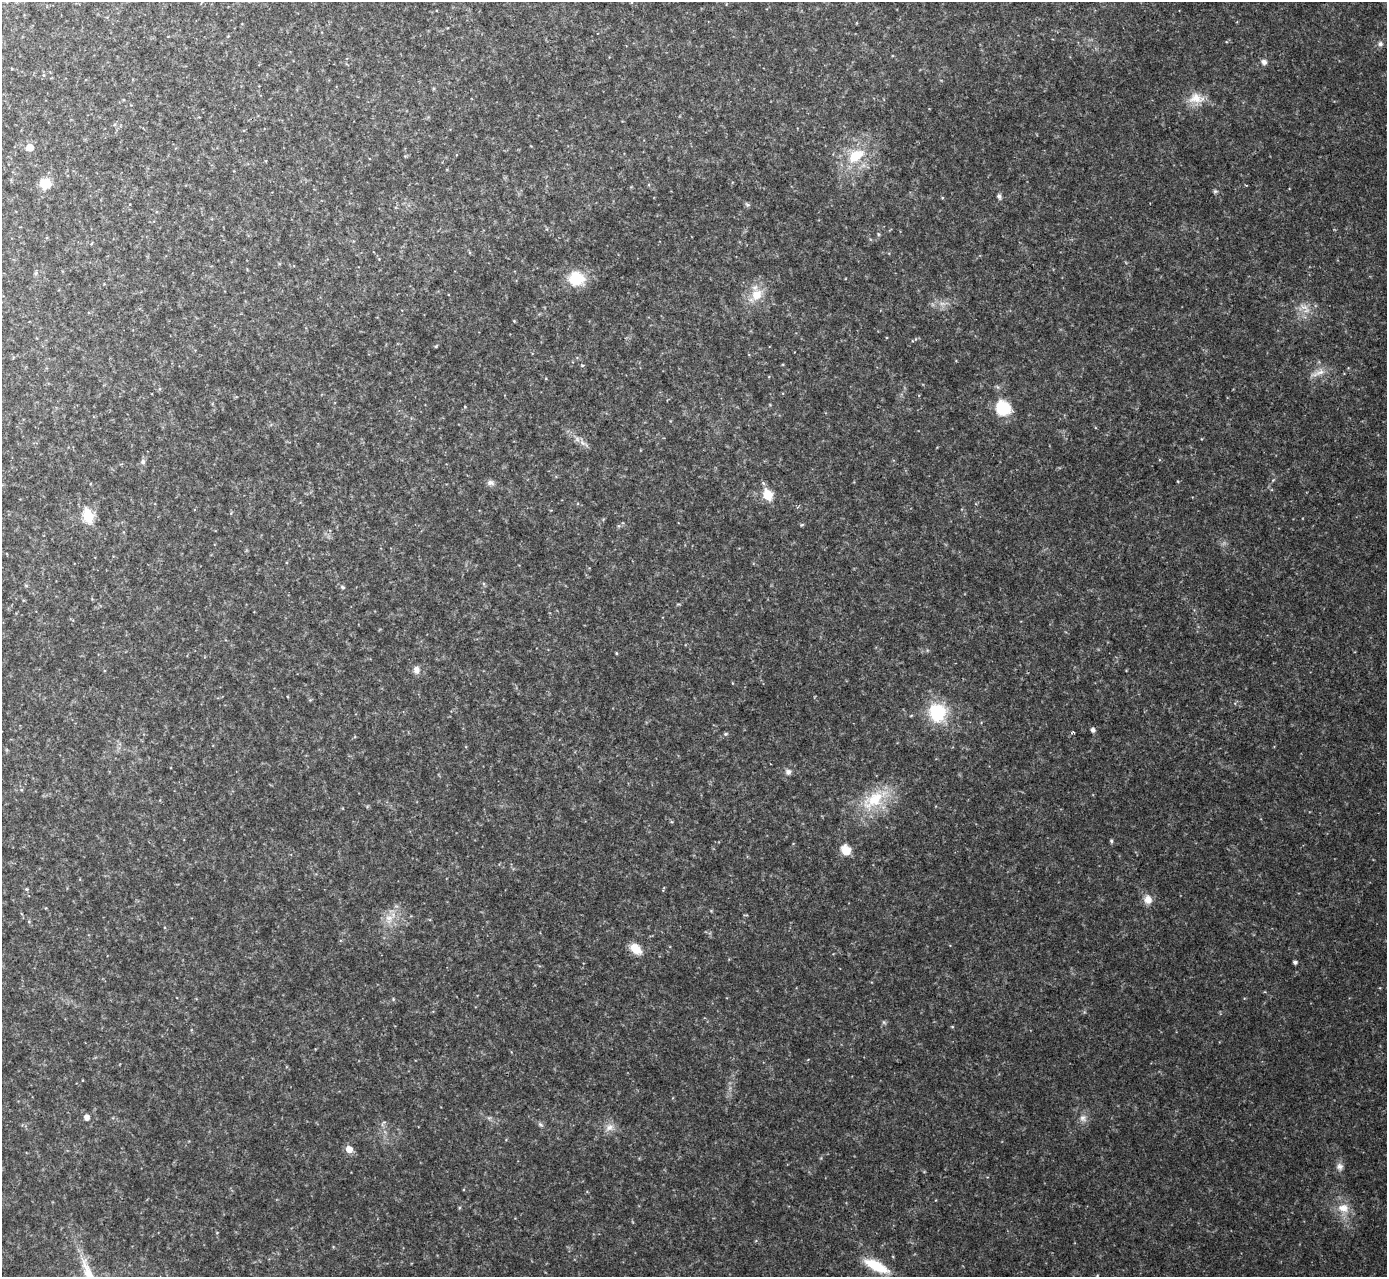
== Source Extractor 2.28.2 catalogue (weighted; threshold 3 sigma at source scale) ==
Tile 10 of 4 x 4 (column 2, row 3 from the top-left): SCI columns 1386-2770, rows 1426-2700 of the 5544 x 5529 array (HDU 1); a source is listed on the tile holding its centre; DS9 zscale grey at full resolution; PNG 1389 x 1279 px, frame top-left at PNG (2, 2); no overlay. Shown black and unused: <1% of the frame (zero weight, under 2 of 3 exposures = <1% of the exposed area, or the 3 px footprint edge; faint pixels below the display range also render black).
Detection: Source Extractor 2.28.2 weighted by HDU 2 'WHT'; one run over the whole footprint, this tile lists its part. Background 0.0829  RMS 0.0087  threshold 0.0391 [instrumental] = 3 sigma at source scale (4.5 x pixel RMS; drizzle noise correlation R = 1.50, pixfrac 1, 0.05/0.05 arcsec/px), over >= 5 px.
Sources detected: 54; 1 too faint to see at this stretch — not listed; the other 53 listed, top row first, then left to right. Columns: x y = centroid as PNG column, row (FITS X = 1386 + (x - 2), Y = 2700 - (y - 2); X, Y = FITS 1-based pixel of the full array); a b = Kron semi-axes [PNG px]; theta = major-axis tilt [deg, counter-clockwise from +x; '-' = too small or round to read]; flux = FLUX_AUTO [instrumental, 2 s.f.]
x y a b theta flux
1380 44 7 6 - 2.8
1264 62 7 6 - 3.6
1196 98 23 14 -4 15
29 147 6 5 - 12
856 156 22 14 33 29
45 183 13 13 - 14
1215 191 6 5 - 1.5
999 196 6 5 - 2.6
747 204 9 4 -30 1.5
878 234 5 5 - 1.2
92 243 5 3 - 0.71
36 273 6 5 - 1.5
576 279 16 14 -10 31
756 295 18 15 54 16
1304 307 13 7 -23 6.3
514 321 4 4 - 0.77
436 346 5 3 - 1
1318 373 25 6 22 7.2
465 407 4 3 - 0.58
1003 408 9 8 - 69
583 443 10 6 -49 4.1
143 462 7 6 - 2.5
1178 481 4 3 - 0.74
490 483 10 7 -3 3.4
768 495 6 5 - 45
88 516 7 6 - 61
802 525 6 4 2 1.1
342 587 7 4 -27 1.5
616 653 4 3 - 0.85
416 670 10 8 -85 4.8
937 713 17 16 - 50
1093 730 5 4 - 3.2
1073 732 3 3 - 1.3
726 734 6 4 20 1.3
788 772 8 7 - 3.3
873 800 38 20 37 42
1111 841 6 4 -70 1.3
846 850 10 8 -62 15
26 889 5 4 - 1.1
1148 900 10 9 - 8.1
389 919 14 11 -87 10
636 949 12 9 -44 15
1295 962 4 4 - 2.5
884 1022 6 5 - 1.4
952 1027 5 3 - 0.78
86 1117 5 5 - 5.5
1083 1118 10 8 -79 4.7
540 1124 8 5 -30 2
609 1127 13 10 27 6.9
349 1149 6 6 - 9.3
1340 1167 10 9 - 4.4
1343 1208 17 13 -8 13
876 1266 25 9 -26 32